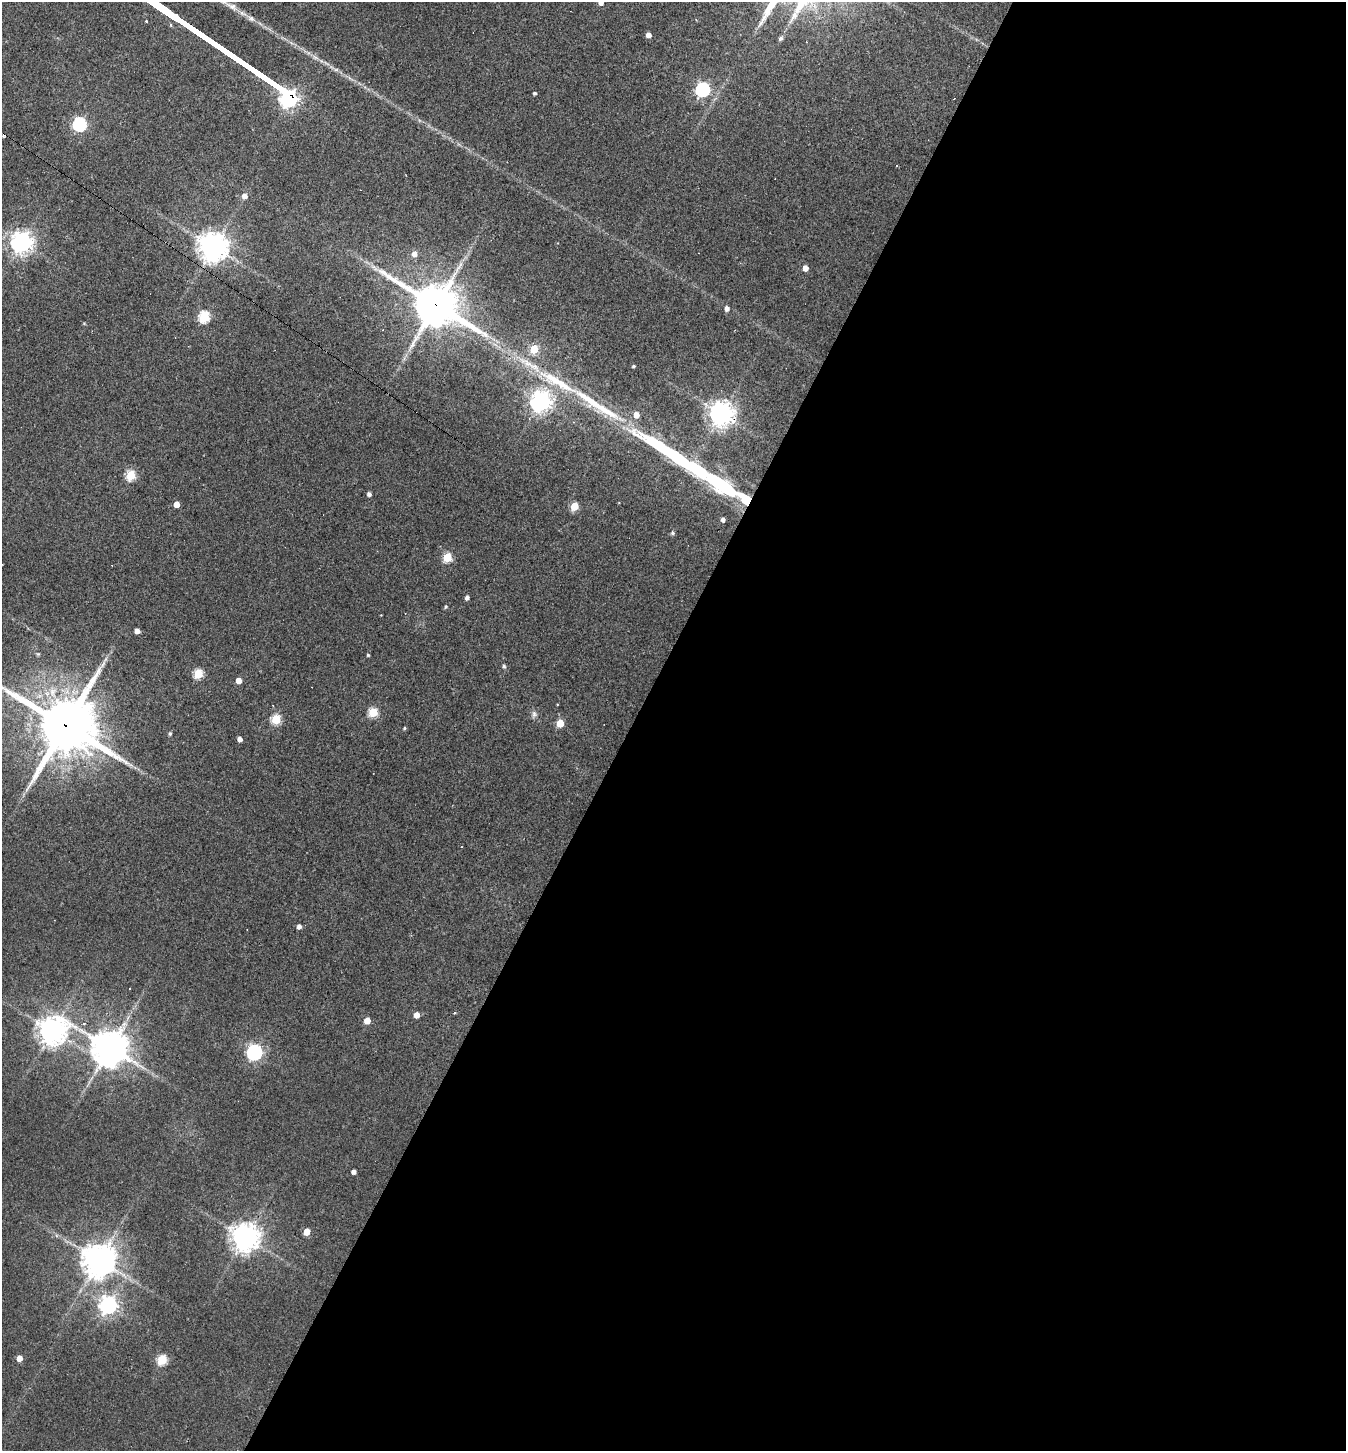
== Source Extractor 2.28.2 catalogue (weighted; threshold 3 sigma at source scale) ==
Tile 12 of 4 x 4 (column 4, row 3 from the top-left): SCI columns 4177-5520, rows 1449-2897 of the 5802 x 5794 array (HDU 1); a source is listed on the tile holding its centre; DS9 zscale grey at full resolution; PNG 1348 x 1453 px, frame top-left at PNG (2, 2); no overlay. Shown black and unused: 53% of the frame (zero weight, under 2 of 3 exposures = <1% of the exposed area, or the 3 px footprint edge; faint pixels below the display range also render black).
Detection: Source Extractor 2.28.2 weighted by HDU 2 'WHT'; one run over the whole footprint, this tile lists its part. Background 0.06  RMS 0.0065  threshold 0.0294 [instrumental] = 3 sigma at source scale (4.5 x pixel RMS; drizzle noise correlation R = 1.50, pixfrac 1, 0.05/0.05 arcsec/px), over >= 5 px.
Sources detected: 82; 11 cosmic-ray / hot-pixel residue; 1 long thin detection or spike segment (spike, bleed or trail) — not listed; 5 inside a brighter listed object's ellipse — not listed separately; the other 65 listed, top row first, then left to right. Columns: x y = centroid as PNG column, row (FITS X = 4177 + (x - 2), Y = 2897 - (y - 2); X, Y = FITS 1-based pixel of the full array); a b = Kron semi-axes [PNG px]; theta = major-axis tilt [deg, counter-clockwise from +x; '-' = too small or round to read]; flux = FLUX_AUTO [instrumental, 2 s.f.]
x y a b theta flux
601 3 4 4 - 3.8
232 6 19 8 -26 5.3
251 19 12 7 -32 3.4
146 21 3 3 - 0.6
171 25 5 4 - 0.83
648 35 4 4 - 4.9
781 38 6 5 - 1.7
315 57 11 5 -25 2.9
703 89 6 6 - 150
535 93 3 3 - 1.4
80 124 6 6 - 130
244 196 5 5 - 4.5
21 242 7 7 - 500
213 247 9 9 - 930
414 254 7 6 - 4.4
805 268 4 4 - 7.1
436 305 21 15 -32 1800
727 309 5 5 - 3
204 317 6 5 - 65
84 323 4 4 - 0.62
534 349 5 5 - 30
633 366 3 3 - 1
541 401 7 7 - 430
596 405 105 14 -32 64
721 414 8 8 - 630
636 415 5 5 - 6.6
131 475 5 5 - 43
719 484 32 11 -34 92
369 494 4 4 - 2.5
176 504 4 4 - 8
574 506 5 5 - 23
723 520 4 4 - 2.4
673 533 5 4 - 1.4
447 557 5 5 - 38
467 598 4 4 - 2.5
445 607 4 4 - 1.1
137 631 4 4 - 4.4
38 654 7 4 -44 1.1
368 655 3 3 - 0.89
504 666 6 5 - 1.3
198 674 5 5 - 41
239 681 4 4 - 7.3
373 712 5 5 - 37
534 714 10 7 81 2.6
276 719 5 5 - 43
560 723 5 5 - 19
65 725 23 20 -30 3800
404 728 4 3 - 0.86
170 734 4 4 - 1.4
240 739 4 4 - 4
299 926 4 4 - 3.5
454 1013 4 3 - 0.62
417 1015 5 4 - 6.4
367 1021 5 4 - 9
52 1031 10 9 - 760
110 1048 13 12 - 1200
254 1052 7 6 - 200
354 1172 4 4 - 2.9
307 1232 5 4 - 10
56 1236 6 5 - 1.5
245 1237 9 8 - 850
99 1260 11 10 - 1100
108 1305 7 7 - 310
19 1358 5 4 - 6.7
162 1360 5 5 - 48
Overlapping masked pixels (flux is a lower limit): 4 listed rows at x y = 213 247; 436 305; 721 414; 65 725
Isophote crosses this tile's border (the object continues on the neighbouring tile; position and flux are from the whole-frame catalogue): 2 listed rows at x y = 601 3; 65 725